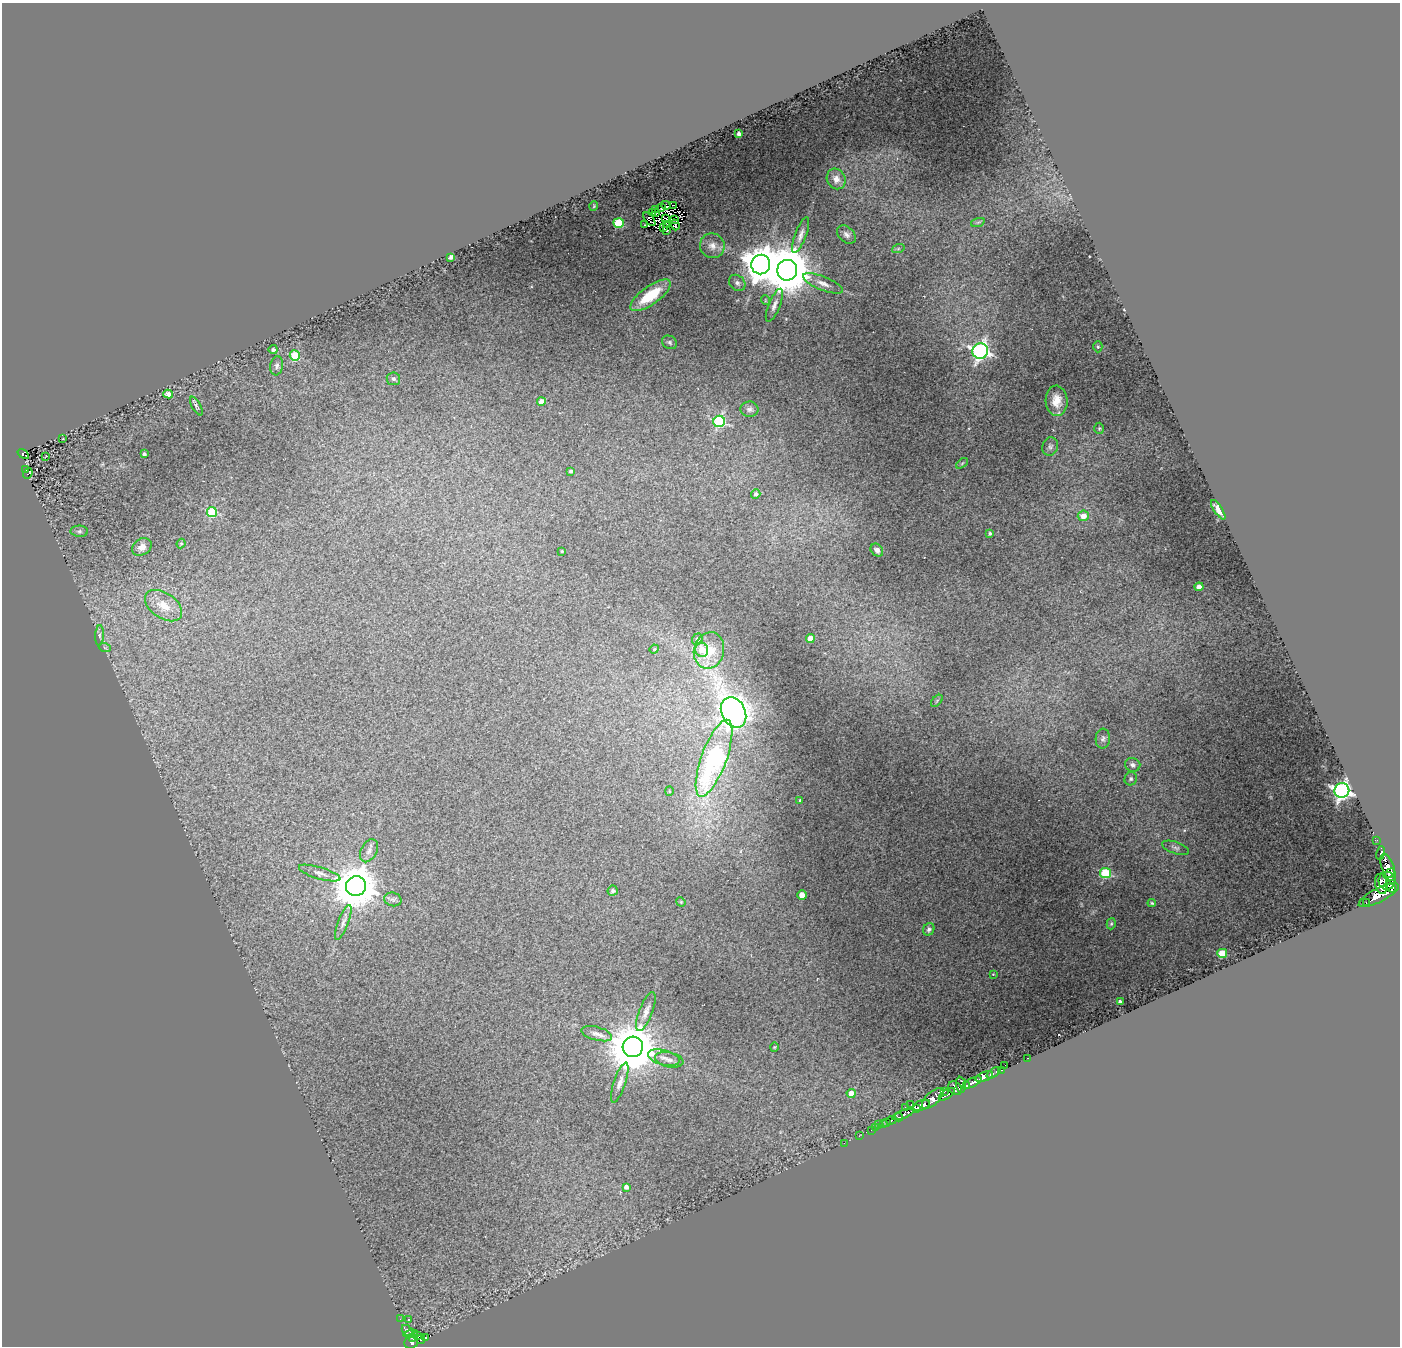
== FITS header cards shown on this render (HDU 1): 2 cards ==
NAXIS1  =                 1398
NAXIS2  =                 1344

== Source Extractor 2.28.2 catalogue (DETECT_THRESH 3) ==
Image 1398 x 1344 px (HDU 1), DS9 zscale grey, 1 PNG px = 1 image px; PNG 1402 x 1348 px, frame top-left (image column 1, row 1344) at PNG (2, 3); each listed source drawn as its Kron ellipse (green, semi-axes under 4 px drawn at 4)
Background 1.07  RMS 0.12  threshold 0.373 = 3 sigma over >= 5 px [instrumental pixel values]
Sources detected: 153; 2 with non-positive FLUX_AUTO (blend fragments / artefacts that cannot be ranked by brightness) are neither listed nor drawn; the other 151 listed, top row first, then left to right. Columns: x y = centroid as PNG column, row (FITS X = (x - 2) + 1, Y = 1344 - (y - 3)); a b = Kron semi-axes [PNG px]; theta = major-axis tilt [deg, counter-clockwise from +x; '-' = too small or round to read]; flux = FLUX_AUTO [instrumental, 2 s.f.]
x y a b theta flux
739 134 4 3 - 35
836 179 10 9 - 65
666 205 5 2 - 27
673 205 4 2 - 8.5
594 206 5 3 - 6.5
662 208 3 2 - 16
655 209 2 2 - 9.4
652 212 4 2 - 5
655 213 4 2 - 8.3
665 218 3 2 - 5.7
649 219 8 3 -52 2.9
675 220 4 2 - 6.3
978 222 7 4 19 15
619 223 5 4 - 410
645 225 2 2 - 36
666 225 3 2 - 10
675 225 5 2 - 9.2
663 227 4 2 - 2.6
667 231 3 2 - 8.9
801 235 19 5 69 47
846 235 11 7 -42 36
712 246 12 12 - 75
898 249 6 4 19 14
451 257 4 4 - 21
761 265 10 9 - 18000
787 270 10 10 - 48000
737 283 9 7 -45 32
823 283 21 6 -22 66
650 295 24 9 36 380
765 300 5 3 - 6.8
774 305 17 5 67 46
669 342 8 6 -28 21
1098 347 5 4 - 11
273 349 4 4 - 20
980 351 8 7 - 3000
295 356 5 5 - 420
277 366 10 6 81 29
393 379 7 6 - 22
168 394 5 4 - 47
1057 401 15 11 -86 110
541 402 4 4 - 85
196 406 10 4 -60 19
750 409 9 7 -1 29
719 421 6 5 - 1000
1099 428 6 5 - 11
63 439 3 2 - 5.4
1050 446 9 8 - 26
23 454 6 4 -35 160
144 454 4 3 - 21
46 456 3 2 - 4.9
962 463 7 3 38 12
26 469 4 3 - 170
571 471 4 3 - 18
28 474 5 3 - 53
756 494 5 4 - 24
1218 510 11 4 -56 53
212 512 5 5 - 450
1083 516 5 5 - 87
79 531 9 5 -2 21
990 533 4 3 - 14
181 544 5 3 - 13
142 547 10 8 32 68
877 550 7 5 -47 38
562 551 3 2 - 8.8
1199 587 4 4 - 92
164 606 21 12 -34 150
100 635 10 4 86 21
810 638 4 4 - 110
697 639 6 5 - 37
105 648 6 4 -20 11
654 649 5 4 - 11
702 650 7 6 - 110
709 650 18 15 77 260
937 701 7 3 46 9.6
733 712 16 12 -63 6700
1103 739 10 7 87 28
714 758 40 12 70 1400
1133 765 8 7 - 30
1131 779 6 6 - 19
669 791 5 3 - 8.1
1342 791 7 7 - 3800
800 800 3 3 - 14
1377 840 2 2 - 6.1
1176 848 14 5 -19 28
369 851 12 8 62 41
1381 853 7 4 81 420
1388 868 14 6 -71 1600
320 873 21 6 -16 47
1105 873 5 5 - 630
1390 873 6 4 34 660
1387 881 9 8 - 1500
1381 884 10 6 -78 1300
356 886 10 10 - 32000
1390 887 6 2 -53 260
613 891 5 5 - 23
802 895 4 4 - 110
1379 895 22 7 27 1800
393 899 9 6 -15 26
681 902 5 4 - 8.1
1366 902 3 2 - 55
1152 903 4 3 - 11
343 922 18 5 69 41
1111 924 6 4 74 12
929 929 6 5 - 24
1222 953 5 4 - 300
993 974 4 4 - 7.1
1120 1002 4 3 - 21
646 1012 20 6 69 57
597 1034 16 6 -15 53
633 1047 10 10 - 45000
774 1047 4 4 - 8.4
664 1058 16 7 -14 72
1027 1058 2 2 - 7.1
669 1060 14 7 -12 54
1005 1065 2 2 - 19
1001 1070 3 2 - 24
994 1073 8 3 32 110
984 1077 9 4 21 1600
620 1083 21 6 72 57
972 1083 10 4 26 700
961 1085 8 5 -83 100
967 1086 3 2 - 110
955 1088 8 6 -52 370
944 1092 3 2 - 56
851 1093 4 4 - 74
947 1094 9 4 35 330
933 1098 13 6 43 980
911 1105 3 3 - 110
922 1105 9 5 18 2000
905 1107 3 2 - 9.4
917 1108 4 3 - 370
903 1114 11 4 21 750
898 1117 5 3 - 500
891 1120 5 3 - 110
883 1123 3 2 - 290
886 1123 3 2 - 29
878 1124 3 3 - 15
876 1128 3 2 - 41
872 1130 3 2 - 35
859 1136 3 2 - 8.1
844 1143 2 2 - 22
626 1187 4 4 - 43
400 1319 3 3 - 6.6
408 1320 4 2 - 6.4
407 1330 6 4 -45 130
411 1334 7 4 7 480
417 1335 3 3 - 37
413 1337 3 3 - 130
425 1337 4 3 - 110
421 1339 5 3 - 77
411 1342 7 6 - 560
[2 non-positive-flux detections neither listed nor drawn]